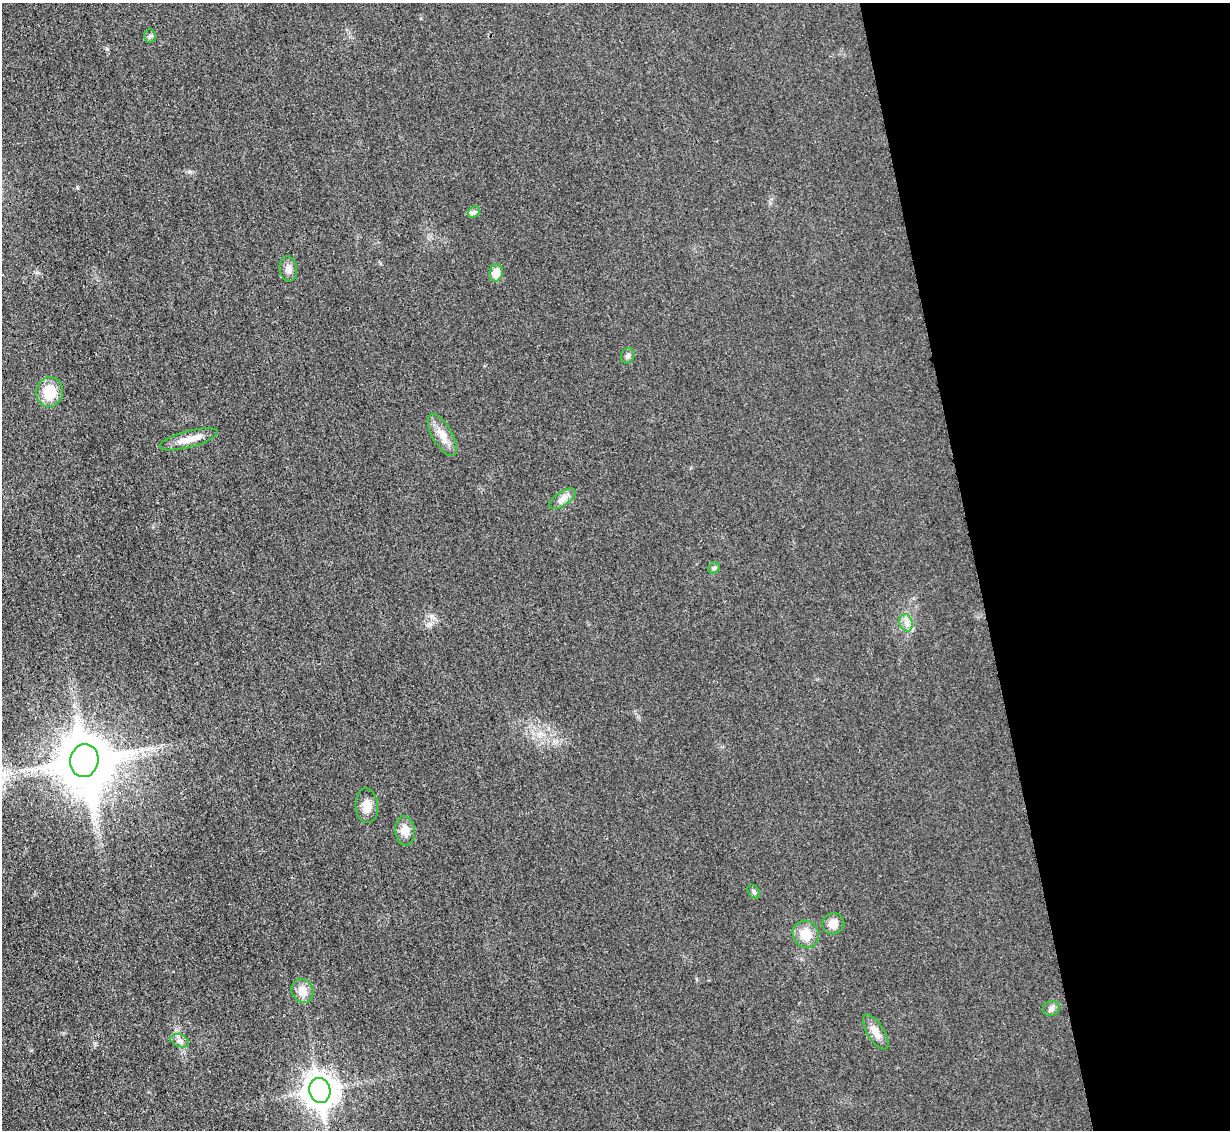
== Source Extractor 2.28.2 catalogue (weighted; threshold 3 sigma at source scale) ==
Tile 12 of 4 x 4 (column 4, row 3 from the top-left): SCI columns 3700-4927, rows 1393-2520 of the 4954 x 4926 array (HDU 1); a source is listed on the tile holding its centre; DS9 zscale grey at full resolution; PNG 1232 x 1132 px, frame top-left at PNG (2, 3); each listed source drawn as its Kron ellipse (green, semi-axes under 4 px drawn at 4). Shown black and unused: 21% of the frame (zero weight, under 3 of 4 exposures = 2% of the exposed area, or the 3 px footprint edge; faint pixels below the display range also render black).
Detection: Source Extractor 2.28.2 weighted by HDU 2 'WHT'; one run over the whole footprint, this tile lists its part. Background 0.021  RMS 0.0049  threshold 0.0221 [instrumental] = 3 sigma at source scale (4.5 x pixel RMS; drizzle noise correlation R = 1.50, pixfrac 1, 0.05/0.05 arcsec/px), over >= 5 px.
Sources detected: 23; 1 inside a brighter object's white glare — neither listed nor drawn; the other 22 listed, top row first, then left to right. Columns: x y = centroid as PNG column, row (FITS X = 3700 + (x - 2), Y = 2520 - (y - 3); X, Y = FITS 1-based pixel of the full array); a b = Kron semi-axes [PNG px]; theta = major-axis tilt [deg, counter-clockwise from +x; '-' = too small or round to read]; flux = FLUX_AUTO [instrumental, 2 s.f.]
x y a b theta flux
150 36 7 6 - 1
474 212 6 5 - 1.2
288 269 13 8 -83 2.8
496 273 8 6 78 6.8
628 356 8 6 62 1.4
49 392 15 13 76 12
442 435 23 10 -60 5.9
189 439 30 8 15 6.3
562 499 15 7 34 2.9
714 568 6 5 - 0.85
906 623 9 6 -70 2.2
84 760 17 14 77 2200
367 806 17 11 -86 5.1
405 831 14 10 -83 5.2
754 891 8 5 -51 1
833 924 11 10 - 4.5
806 934 14 13 - 7.6
302 991 12 10 -62 5.2
1051 1008 9 7 20 1.9
876 1032 20 8 -59 4.4
180 1041 9 6 -19 1.8
320 1091 12 10 -78 770
Unlisted compact peaks at least as high as the median listed source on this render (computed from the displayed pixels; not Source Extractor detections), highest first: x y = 432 616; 430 624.